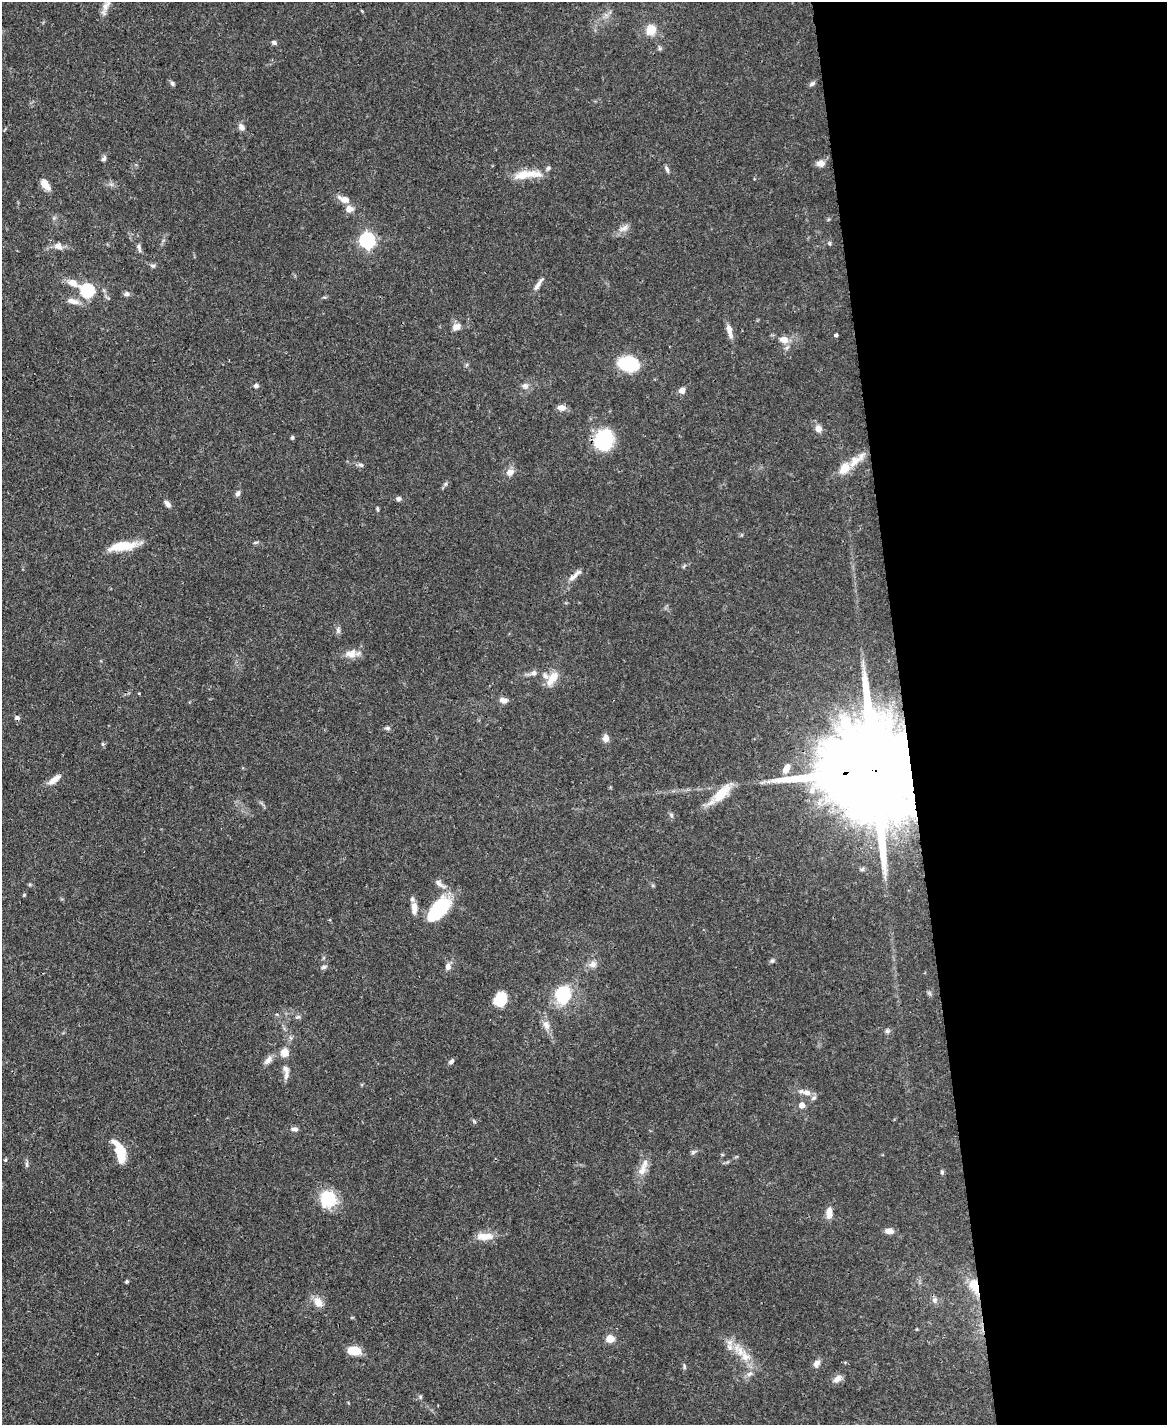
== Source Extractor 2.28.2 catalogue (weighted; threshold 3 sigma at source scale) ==
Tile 8 of 4 x 3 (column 4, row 2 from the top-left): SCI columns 3498-4662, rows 1666-3088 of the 4665 x 4644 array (HDU 1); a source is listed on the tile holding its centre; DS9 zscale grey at full resolution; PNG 1169 x 1427 px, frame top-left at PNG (2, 2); no overlay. Shown black and unused: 23% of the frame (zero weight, under 3 of 4 exposures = <1% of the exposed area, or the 3 px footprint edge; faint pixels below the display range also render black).
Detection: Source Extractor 2.28.2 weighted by HDU 2 'WHT'; one run over the whole footprint, this tile lists its part. Background 0.0671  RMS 0.0034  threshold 0.0151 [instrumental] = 3 sigma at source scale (4.5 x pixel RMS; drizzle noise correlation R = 1.50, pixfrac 1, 0.05/0.05 arcsec/px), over >= 5 px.
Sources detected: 114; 1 cosmic-ray / hot-pixel residue — not listed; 5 inside a brighter listed object's ellipse — not listed separately; the other 108 listed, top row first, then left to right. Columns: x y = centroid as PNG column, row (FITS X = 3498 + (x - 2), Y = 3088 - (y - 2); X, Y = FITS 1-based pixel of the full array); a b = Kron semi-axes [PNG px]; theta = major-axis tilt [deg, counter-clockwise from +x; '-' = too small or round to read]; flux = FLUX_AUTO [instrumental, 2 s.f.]
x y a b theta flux
106 6 19 8 61 2.8
651 30 11 10 - 5.2
274 42 6 5 - 0.78
659 48 7 4 -71 0.54
172 83 7 5 -59 0.69
812 84 8 5 33 0.85
241 127 9 7 -61 1.5
104 159 7 6 - 0.91
821 163 10 8 5 2.1
667 169 10 5 -66 0.86
526 174 39 10 6 7.7
45 184 11 6 -55 4.2
111 184 7 4 -19 0.76
344 199 15 8 -22 2.9
349 209 9 7 11 2.4
623 228 16 7 28 2.1
367 240 7 6 - 86
829 243 6 4 -71 0.44
58 246 11 9 -33 2.1
139 247 12 5 -77 1.1
153 266 7 5 -16 0.71
73 283 13 8 -27 3.3
538 284 20 5 56 1.9
87 291 6 6 - 41
127 294 8 6 0 0.97
73 301 18 7 -13 2.6
456 327 12 9 36 2.1
729 331 17 6 -76 2.7
836 335 4 3 - 0.67
784 340 10 7 -10 3.2
628 364 15 11 -11 23
256 386 6 5 - 0.93
525 386 9 8 - 1.4
682 390 6 6 - 2.2
561 408 10 7 3 2
818 429 10 9 - 1.8
292 438 4 4 - 0.56
604 440 15 13 69 28
854 461 21 12 46 5.4
361 465 8 5 -15 0.78
844 468 11 8 54 5.7
510 472 9 8 - 2.3
445 484 6 4 70 0.59
238 493 8 5 61 1
398 499 6 5 - 0.93
167 504 11 6 -48 1.2
377 509 5 4 - 0.45
121 546 31 10 9 9.1
684 566 7 3 53 0.45
575 575 23 6 41 2.3
338 630 8 6 -89 0.97
351 654 17 11 7 3.4
534 673 10 7 16 1.3
553 678 17 8 54 5.3
139 693 3 2 - 0.26
503 700 11 7 -8 1.6
387 728 8 5 -16 0.73
606 738 8 6 89 2.3
103 744 5 5 - 0.51
786 768 11 7 63 3.3
876 770 48 20 4 15000
54 779 20 7 36 2.7
720 794 34 11 42 8.2
671 815 7 5 -48 0.66
439 884 18 7 -36 2.2
24 895 5 4 - 0.39
414 908 17 7 89 2.4
439 909 29 15 49 21
772 961 8 5 48 0.67
592 964 12 8 8 2.1
448 966 9 6 88 1.6
324 967 7 6 - 0.82
563 995 16 14 84 17
500 999 14 11 64 8.9
298 1017 7 5 27 0.64
546 1025 13 9 -67 2.3
887 1031 6 6 - 0.79
285 1052 11 10 - 3
268 1060 15 7 47 2
451 1061 7 5 36 0.9
286 1075 14 6 79 1.5
807 1093 12 7 -16 2.3
802 1105 6 5 - 2.1
474 1121 6 4 -72 0.42
295 1129 9 5 -6 1.1
120 1152 21 9 -70 12
693 1153 8 5 61 0.75
5 1160 5 4 - 0.35
27 1164 8 4 -82 0.66
642 1169 19 9 69 3.7
942 1172 6 4 -81 0.61
328 1199 17 16 - 14
829 1213 14 7 89 2.8
889 1231 10 6 -4 2
485 1236 23 9 0 4.3
127 1282 4 4 - 0.47
974 1286 18 10 -67 7
935 1300 9 7 89 1.3
318 1302 16 10 -63 3.1
610 1339 7 6 - 4.6
730 1347 9 9 - 2.2
354 1351 11 8 -8 7.2
745 1356 14 11 -41 4.3
816 1364 11 8 66 1.6
684 1367 8 4 -82 0.56
749 1374 9 6 19 1.2
837 1379 12 8 37 1.9
420 1397 6 5 - 0.55
Overlapping masked pixels (flux is a lower limit): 2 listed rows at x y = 876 770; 974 1286